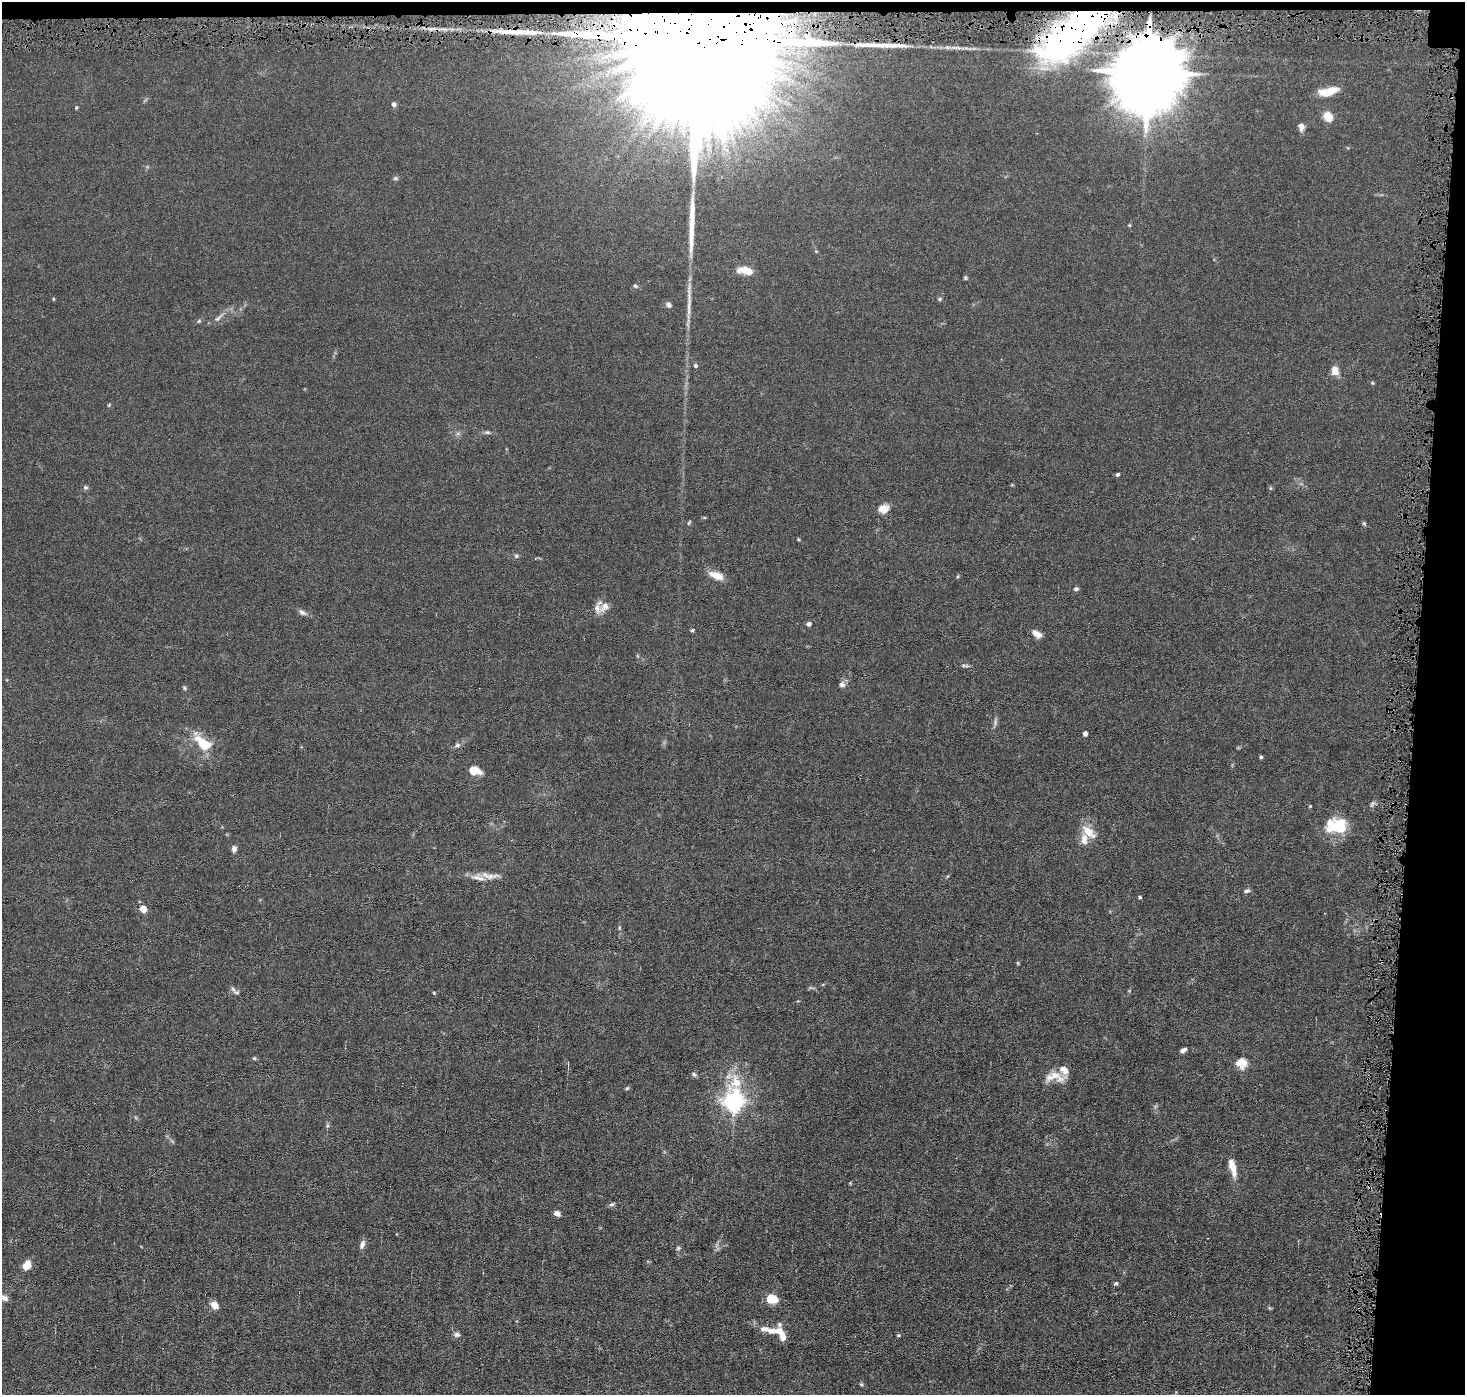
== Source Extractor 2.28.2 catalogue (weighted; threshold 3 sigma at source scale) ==
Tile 3 of 3 x 3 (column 3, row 1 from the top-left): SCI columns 2927-4389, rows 2887-4279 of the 4389 x 4421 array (HDU 1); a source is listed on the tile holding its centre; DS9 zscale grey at full resolution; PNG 1467 x 1397 px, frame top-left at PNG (2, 2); no overlay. Shown black and unused: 4% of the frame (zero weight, under 4 of 8 exposures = <1% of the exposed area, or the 3 px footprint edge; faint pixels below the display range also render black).
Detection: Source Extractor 2.28.2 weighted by HDU 2 'WHT'; one run over the whole footprint, this tile lists its part. Background 0.0148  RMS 0.0022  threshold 0.00894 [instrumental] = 3 sigma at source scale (4.09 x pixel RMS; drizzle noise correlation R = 1.36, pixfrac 0.8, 0.05/0.05 arcsec/px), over >= 5 px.
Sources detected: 93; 1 inside a brighter object's white glare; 1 cosmic-ray / hot-pixel residue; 4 long thin detections or spike segments (spike, bleed or trail) — not listed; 6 inside a brighter listed object's ellipse — not listed separately; the other 81 listed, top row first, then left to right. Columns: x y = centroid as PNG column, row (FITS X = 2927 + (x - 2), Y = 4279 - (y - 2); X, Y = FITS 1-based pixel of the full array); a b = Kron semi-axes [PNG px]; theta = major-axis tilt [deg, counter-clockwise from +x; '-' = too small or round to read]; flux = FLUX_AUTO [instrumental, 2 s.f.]
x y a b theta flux
368 29 5 4 - 0.36
1077 30 63 25 41 54
513 32 54 7 -1 5.2
699 36 47 33 83 22000
1147 72 20 16 76 2700
1329 91 16 7 15 5.1
394 104 6 5 - 0.49
76 108 5 4 - 0.21
1328 116 9 8 - 3.1
1301 127 9 7 -69 0.95
395 178 6 5 - 0.32
1129 225 4 4 - 0.19
745 270 18 8 -9 2.5
965 278 6 4 -70 0.24
635 286 6 4 -43 0.27
689 298 32 5 -87 1.9
53 299 5 3 - 0.16
940 299 6 4 23 0.26
669 305 8 6 -45 0.53
218 318 11 4 39 0.59
695 366 5 5 - 0.29
1335 371 11 9 -75 1.6
109 405 6 3 45 0.19
487 432 7 5 -6 0.38
1117 474 4 4 - 0.4
85 487 7 5 -1 0.35
883 509 12 9 19 1.9
689 522 8 2 61 0.2
1364 523 5 5 - 0.24
516 556 6 5 - 0.34
716 575 17 8 -22 2.3
1076 589 6 5 - 0.41
604 607 16 10 47 1.6
302 612 11 6 -27 0.67
809 624 6 5 - 0.51
692 630 5 4 - 0.24
1037 634 11 6 -31 1.5
842 685 8 7 - 0.66
184 688 6 4 -49 0.27
995 722 9 4 85 0.45
1085 734 5 4 - 0.62
203 743 29 13 -38 5.2
457 745 6 6 - 0.43
1261 757 4 4 - 0.28
474 770 13 8 -11 2.7
1372 804 8 4 53 0.39
1310 806 4 4 - 0.16
1337 826 24 16 4 7.5
1088 832 22 10 -43 2.6
234 849 7 5 77 0.75
478 878 24 7 -12 1.7
1247 891 9 4 9 0.42
1140 897 4 3 - 0.23
143 909 6 5 - 2.5
619 928 5 3 - 0.2
1018 963 5 3 - 0.18
233 989 10 4 -55 0.54
434 993 4 4 - 0.2
1183 1050 7 4 25 0.67
254 1058 5 5 - 0.24
1241 1063 13 12 - 2.2
694 1074 6 5 - 0.35
1054 1077 29 12 -1 2.9
627 1088 5 4 - 0.24
734 1102 10 7 82 84
327 1126 6 4 46 0.3
1233 1168 22 7 -75 2.3
611 1204 7 5 4 0.41
557 1213 7 5 -27 1
362 1244 11 6 71 0.83
678 1248 6 5 - 0.3
27 1265 10 7 61 2.1
1116 1283 6 4 27 0.32
4 1298 12 8 -25 1
772 1299 11 8 -9 4.1
215 1305 8 6 -54 1.9
764 1329 13 7 -5 1.2
778 1331 14 8 76 1.9
457 1334 8 7 - 0.53
898 1335 5 4 - 0.25
861 1384 5 4 - 0.25
Overlapping masked pixels (flux is a lower limit): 4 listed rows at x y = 368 29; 1077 30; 699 36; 1147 72
Isophote crosses this tile's border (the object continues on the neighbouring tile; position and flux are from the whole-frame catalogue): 1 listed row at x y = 4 1298